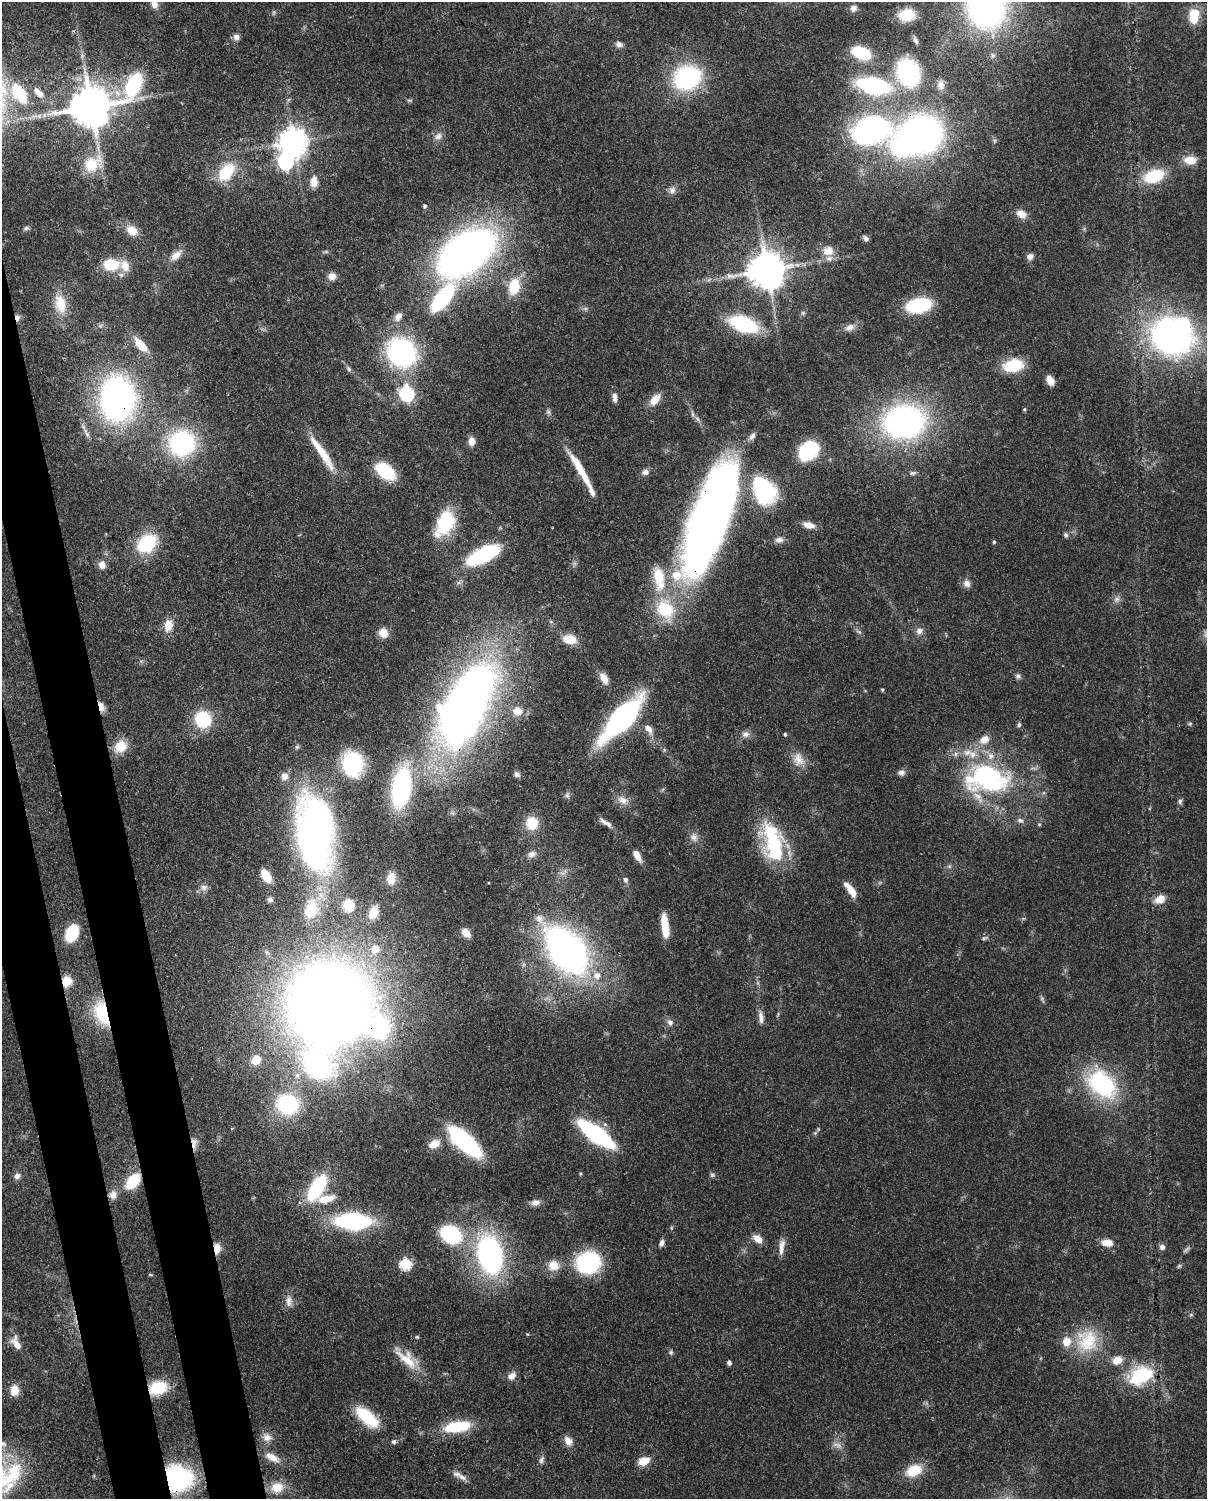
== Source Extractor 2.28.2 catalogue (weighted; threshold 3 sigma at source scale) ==
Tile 7 of 4 x 3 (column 3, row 2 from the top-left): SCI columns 2502-3706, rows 1652-3148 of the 5001 x 4912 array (HDU 1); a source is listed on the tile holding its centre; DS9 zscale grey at full resolution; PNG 1209 x 1501 px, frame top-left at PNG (2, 2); no overlay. Shown black and unused: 6% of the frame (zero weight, under 3 of 4 exposures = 7% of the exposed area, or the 3 px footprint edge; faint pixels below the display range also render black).
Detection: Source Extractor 2.28.2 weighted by HDU 2 'WHT'; one run over the whole footprint, this tile lists its part. Background 0.114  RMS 0.0043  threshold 0.0195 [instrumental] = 3 sigma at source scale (4.5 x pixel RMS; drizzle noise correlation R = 1.50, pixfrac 1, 0.05/0.05 arcsec/px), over >= 5 px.
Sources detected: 226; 5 too faint to see at this stretch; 6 inside a brighter object's white glare — not listed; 15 inside a brighter listed object's ellipse — not listed separately; the other 200 listed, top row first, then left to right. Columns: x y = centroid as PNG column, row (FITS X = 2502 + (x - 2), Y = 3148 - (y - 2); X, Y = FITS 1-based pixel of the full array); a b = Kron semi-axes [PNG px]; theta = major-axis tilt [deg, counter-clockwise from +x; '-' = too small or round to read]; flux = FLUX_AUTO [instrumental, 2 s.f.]
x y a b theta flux
154 5 10 9 - 2.9
986 7 33 29 -79 170
853 8 9 8 - 2.1
907 15 17 13 4 13
1194 16 14 9 81 12
236 37 9 8 - 1.9
915 40 11 6 -61 1.5
619 44 9 7 -25 1.9
861 53 18 11 -22 19
908 72 21 17 -67 54
687 78 23 19 22 60
133 85 41 17 60 40
873 85 24 12 -11 68
941 85 12 9 -89 2.6
19 93 20 11 -58 22
38 93 16 8 -49 3.5
409 100 8 4 7 0.68
90 107 12 11 - 1700
870 130 35 26 4 110
921 134 31 29 16 180
438 136 12 9 29 2.6
293 142 9 9 - 560
1190 160 14 9 1 6.6
285 162 8 7 - 97
93 164 28 20 32 13
226 172 27 17 51 17
1154 176 23 13 18 19
314 181 14 9 88 4.2
672 190 10 9 - 2.2
425 206 5 4 - 0.87
1021 214 14 10 -31 4
26 228 7 5 6 0.87
132 230 13 10 -37 6.1
866 238 7 5 -48 1.2
828 251 15 13 5 5.2
326 252 7 4 -19 0.62
466 253 56 33 37 230
176 255 17 9 38 4
1030 256 8 7 - 2.2
111 264 16 11 3 15
767 270 11 10 - 1300
332 276 9 8 - 3.1
514 287 17 12 78 12
442 298 21 9 51 66
60 304 25 14 -77 11
919 305 19 11 11 37
803 313 6 5 - 0.79
398 317 12 8 53 2.8
17 318 8 5 -88 1.8
744 324 23 12 -18 46
850 327 15 8 17 3.1
1172 337 33 27 -28 170
141 345 20 8 -47 9
401 352 26 23 -45 73
1013 365 17 11 13 20
349 369 8 6 -48 1.1
1050 380 10 7 -60 3.5
407 393 7 6 - 92
615 398 13 6 -89 2.1
117 399 32 24 -88 170
655 399 16 9 50 5.3
1024 409 5 4 - 0.5
548 412 7 5 -69 1
692 414 9 4 -82 1
698 419 7 4 -70 0.93
904 422 34 26 8 150
471 441 9 7 -86 3.4
182 443 23 22 - 59
318 447 57 9 -56 11
808 451 18 14 41 28
581 470 47 7 -60 14
385 471 17 10 -37 26
645 472 10 8 27 2
913 473 9 5 11 1.1
762 486 18 16 -22 41
710 519 118 34 71 330
445 523 30 18 65 24
809 525 13 7 -14 4.2
1066 535 6 5 - 1.1
779 540 10 7 9 2
994 542 4 4 - 0.66
147 543 23 16 35 26
483 555 31 13 27 38
102 565 10 9 - 3
659 578 37 15 -80 14
967 583 10 8 -63 2.6
1117 599 9 8 - 1.7
168 625 16 11 79 5.5
919 631 10 9 - 2.4
383 633 10 9 - 5.4
569 639 16 10 -9 7.1
1018 676 8 7 - 1.2
604 678 13 8 -62 4.5
882 690 5 4 - 0.49
466 705 77 36 63 350
101 706 11 6 -72 4.1
517 711 12 12 - 5.3
622 718 33 12 48 140
203 719 12 12 - 29
1019 724 6 5 - 0.94
648 729 15 8 -52 3.3
746 734 10 8 -22 2.2
785 734 4 4 - 0.66
984 739 14 10 33 4.7
120 746 14 12 43 9.2
297 747 6 5 - 0.84
798 759 19 14 -63 5.7
353 764 21 18 -81 37
901 772 9 7 2 1.7
517 774 7 6 - 1.5
284 776 9 9 - 3.4
987 779 62 38 -6 75
401 788 40 19 81 53
567 795 8 6 -64 1.1
623 800 16 10 -23 3.9
1180 801 7 5 88 1
1020 820 9 6 -15 1.5
532 823 12 11 - 11
606 823 20 6 -31 2.7
315 832 48 22 -87 330
694 837 12 10 -71 2.9
773 842 44 20 -77 42
532 854 11 8 16 2.3
637 855 12 6 -61 4.3
949 866 6 6 - 0.9
266 876 12 7 -59 12
391 879 12 9 89 5.2
625 880 7 6 - 1.1
204 887 10 8 10 2.1
850 890 19 6 -54 6.1
1160 899 14 10 27 4.7
270 900 8 6 0 1.3
348 905 6 5 - 39
311 909 30 19 78 16
373 913 12 9 67 5.8
665 926 24 7 -83 9.9
72 933 16 10 65 17
466 933 11 8 -46 4.7
984 938 8 5 26 0.86
375 949 10 9 - 4.3
566 950 51 32 -51 170
67 981 12 10 73 6.5
329 1004 70 62 19 590
102 1013 30 16 -71 22
761 1017 17 7 -86 2.8
670 1022 8 7 - 1.9
256 1060 9 7 35 6.9
1102 1084 26 18 -42 57
287 1104 20 19 - 38
815 1133 6 4 18 0.68
596 1134 26 9 -36 88
194 1142 11 9 83 2.8
465 1142 26 10 -43 84
434 1144 14 9 27 5.5
712 1175 6 6 - 0.85
17 1176 9 7 46 1.9
133 1181 12 8 49 22
317 1188 24 11 57 38
113 1195 12 10 80 3.2
326 1199 26 10 10 8.1
535 1202 12 8 13 2.5
353 1221 27 12 -2 67
451 1234 16 13 -28 45
757 1239 14 8 -40 3.6
661 1243 8 5 70 1.7
1107 1243 14 8 -8 4.7
781 1247 20 7 84 3.7
1162 1247 6 5 - 2.1
217 1248 11 7 -89 4.9
490 1255 32 21 -77 100
588 1262 20 18 22 47
405 1264 6 6 - 44
554 1265 13 12 - 6.3
150 1275 7 3 -9 0.46
289 1301 16 9 88 3.4
417 1337 5 4 - 0.58
1087 1341 33 30 84 22
16 1344 15 8 -61 5.1
671 1352 7 5 -46 0.89
407 1359 34 14 -43 11
1117 1360 13 10 20 4.7
729 1363 4 4 - 1.6
1141 1375 29 20 26 26
512 1376 11 8 51 2.7
158 1388 17 12 16 17
14 1390 11 9 81 5.4
367 1417 21 10 -41 26
457 1427 24 9 8 25
267 1438 11 10 - 3.5
394 1441 6 5 - 1.3
568 1441 12 8 -57 3.5
3 1444 10 7 -18 1.6
837 1445 14 6 -9 2.2
272 1457 21 9 -28 5.4
541 1460 12 6 70 1.5
644 1461 12 8 23 6.3
914 1471 19 13 23 11
462 1477 13 7 -30 2.5
177 1478 18 16 -7 84
277 1487 16 13 2 7.7
Overlapping masked pixels (flux is a lower limit): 19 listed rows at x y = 986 7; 90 107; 921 134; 17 318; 117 399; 710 519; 483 555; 466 705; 101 706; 987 779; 67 981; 329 1004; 102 1013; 596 1134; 194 1142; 133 1181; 217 1248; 158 1388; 177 1478
Isophote crosses this tile's border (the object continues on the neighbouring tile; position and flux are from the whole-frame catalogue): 3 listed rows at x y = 986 7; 19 93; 3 1444